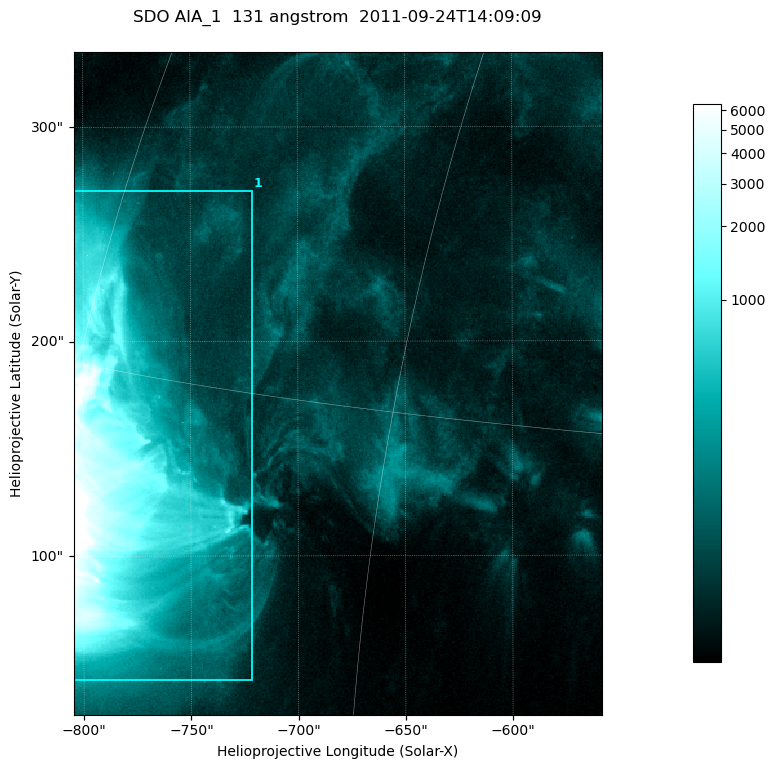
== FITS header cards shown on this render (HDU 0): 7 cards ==
TELESCOP= 'SDO     '           /
INSTRUME= 'AIA_1   '           /
WAVELNTH=                  131 /
WAVEUNIT= 'angstrom'           /
DATE-OBS= '2011-09-24T14:09:09.62' /
CTYPE1  = 'HPLN-TAN'           /
CTYPE2  = 'HPLT-TAN'           /

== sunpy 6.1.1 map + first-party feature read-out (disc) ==
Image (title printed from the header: SDO AIA_1  131 angstrom  2011-09-24T14:09:09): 410 x 514 px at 0.601 arcsec/px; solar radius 957 arcsec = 1593 px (partial field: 2.6% of the solar disc is inside the frame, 100% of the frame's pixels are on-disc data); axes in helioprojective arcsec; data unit not stated in the header (colour bar unlabelled)
Pointing: header CRPIX1/2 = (2043.14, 2045.51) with CRVAL1/2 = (0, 0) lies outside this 410 x 514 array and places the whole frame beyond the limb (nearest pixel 1.41 R_sun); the SolarSoft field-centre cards XCEN/YCEN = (-681.4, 180.3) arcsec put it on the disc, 1322 arcsec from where CRPIX/CRVAL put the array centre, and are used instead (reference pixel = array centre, CRVAL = XCEN/YCEN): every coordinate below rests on XCEN/YCEN
Orientation: roll -0.139 deg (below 1 deg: not rotated)
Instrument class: DISC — disc imager (sunpy class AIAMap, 131 A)
Bright regions (active regions / flare kernels): reference = the on-disc median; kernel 3 px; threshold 5 sigma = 218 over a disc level ~55.1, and >= 1.15x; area >= 210 px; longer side >= 5 px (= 3 arcsec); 1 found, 1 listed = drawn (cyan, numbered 1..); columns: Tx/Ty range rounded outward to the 2 arcsec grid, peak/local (2 s.f.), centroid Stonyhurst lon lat
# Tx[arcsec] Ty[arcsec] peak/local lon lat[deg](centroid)
1 -806..-720 42..270 242 -56 +12